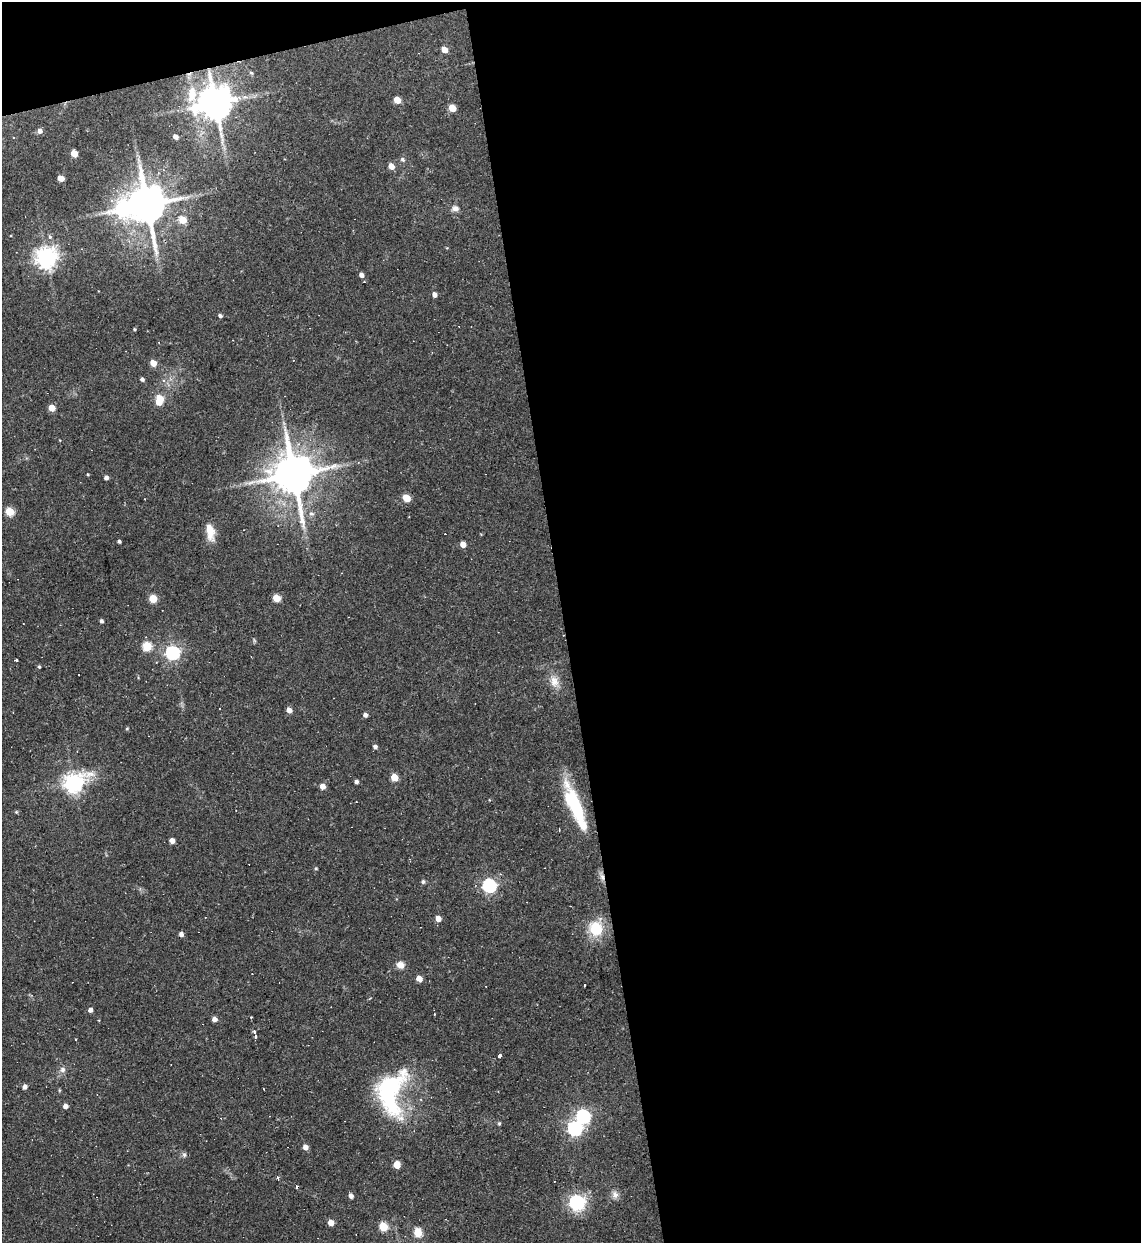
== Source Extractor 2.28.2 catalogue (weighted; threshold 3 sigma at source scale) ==
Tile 4 of 4 x 4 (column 4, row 1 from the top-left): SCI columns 3669-4807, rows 3723-4963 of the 4944 x 4963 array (HDU 1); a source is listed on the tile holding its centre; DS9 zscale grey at full resolution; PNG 1143 x 1245 px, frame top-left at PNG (2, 2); no overlay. Shown black and unused: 53% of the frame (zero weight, under 2 of 3 exposures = <1% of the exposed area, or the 3 px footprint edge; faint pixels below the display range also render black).
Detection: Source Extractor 2.28.2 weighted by HDU 2 'WHT'; one run over the whole footprint, this tile lists its part. Background 0.0631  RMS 0.0059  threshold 0.0265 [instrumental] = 3 sigma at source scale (4.5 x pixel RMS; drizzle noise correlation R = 1.50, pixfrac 1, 0.05/0.05 arcsec/px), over >= 5 px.
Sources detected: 104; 1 inside a brighter object's white glare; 13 cosmic-ray / hot-pixel residue — not listed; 1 inside a brighter listed object's ellipse — not listed separately; the other 89 listed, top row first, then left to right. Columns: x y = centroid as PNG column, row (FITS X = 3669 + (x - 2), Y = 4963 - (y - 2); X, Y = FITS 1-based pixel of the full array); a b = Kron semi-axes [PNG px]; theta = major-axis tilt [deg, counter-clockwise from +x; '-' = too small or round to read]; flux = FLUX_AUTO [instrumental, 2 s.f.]
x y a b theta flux
444 50 5 4 - 6.4
251 73 6 5 - 0.76
192 94 27 12 84 15
397 100 5 4 - 9.6
215 103 10 9 - 1500
452 108 5 5 - 12
40 131 5 5 - 2.4
175 137 5 4 - 2.8
13 138 3 3 - 4.4
74 153 5 4 - 9.7
403 159 6 5 - 1.3
391 166 5 4 - 5.5
61 178 5 4 - 6.8
147 204 12 9 -80 2000
455 208 9 7 -5 2.5
123 209 9 8 - 140
183 220 5 5 - 12
50 237 7 5 -89 1.2
46 258 7 7 - 380
361 275 5 4 - 2.7
434 294 5 4 - 2.6
220 316 4 4 - 1.4
134 329 4 3 - 0.63
153 363 5 4 - 8
142 379 4 4 - 1.5
164 381 5 4 - 1.1
159 400 9 6 78 15
52 408 5 4 - 8.5
293 474 13 11 -79 2200
106 477 4 4 - 1.8
406 498 5 4 - 12
10 511 5 5 - 18
311 514 7 6 - 1.8
210 532 21 9 -81 8.2
119 541 3 3 - 1.2
463 544 5 4 - 5.3
153 598 5 5 - 15
276 598 5 5 - 12
101 621 4 3 - 1.4
147 646 5 5 - 26
172 653 6 6 - 130
16 660 3 3 - 2
39 667 4 3 - 0.72
554 681 16 11 -69 5.9
289 710 5 4 - 4.3
365 715 4 4 - 2
127 729 4 4 - 0.69
375 747 5 4 - 1.5
394 777 5 5 - 12
356 782 4 4 - 1.6
73 783 8 7 - 330
322 786 5 5 - 4.5
577 808 53 15 -68 27
16 812 5 4 - 0.63
559 829 3 2 - 0.52
172 840 4 4 - 3.9
316 868 4 3 - 0.76
602 877 10 6 -74 2.5
423 882 5 5 - 1.3
489 885 7 6 - 110
438 918 5 4 - 5.3
596 929 20 17 -70 16
181 934 5 4 - 2.1
400 965 9 8 - 3.6
419 979 5 4 - 7
90 1010 4 4 - 2.6
251 1017 3 3 - 0.46
214 1019 5 5 - 2.7
254 1032 4 3 - 1.7
255 1036 3 3 - 4.4
500 1055 4 3 - 2.1
63 1069 8 8 - 2.3
25 1087 4 4 - 2.6
59 1090 6 3 -72 0.57
390 1091 54 31 84 74
65 1106 5 4 - 2.7
583 1116 6 6 - 130
499 1123 5 4 - 0.73
575 1129 6 6 - 130
305 1147 5 5 - 3.7
184 1155 7 5 -69 1.3
397 1165 5 5 - 11
278 1178 4 3 - 1.2
615 1195 11 7 -78 3
351 1196 5 4 - 2.2
577 1202 7 6 - 180
331 1223 5 4 - 6
383 1226 6 5 - 21
418 1232 6 5 - 17
Overlapping masked pixels (flux is a lower limit): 3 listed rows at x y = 215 103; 147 204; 602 877